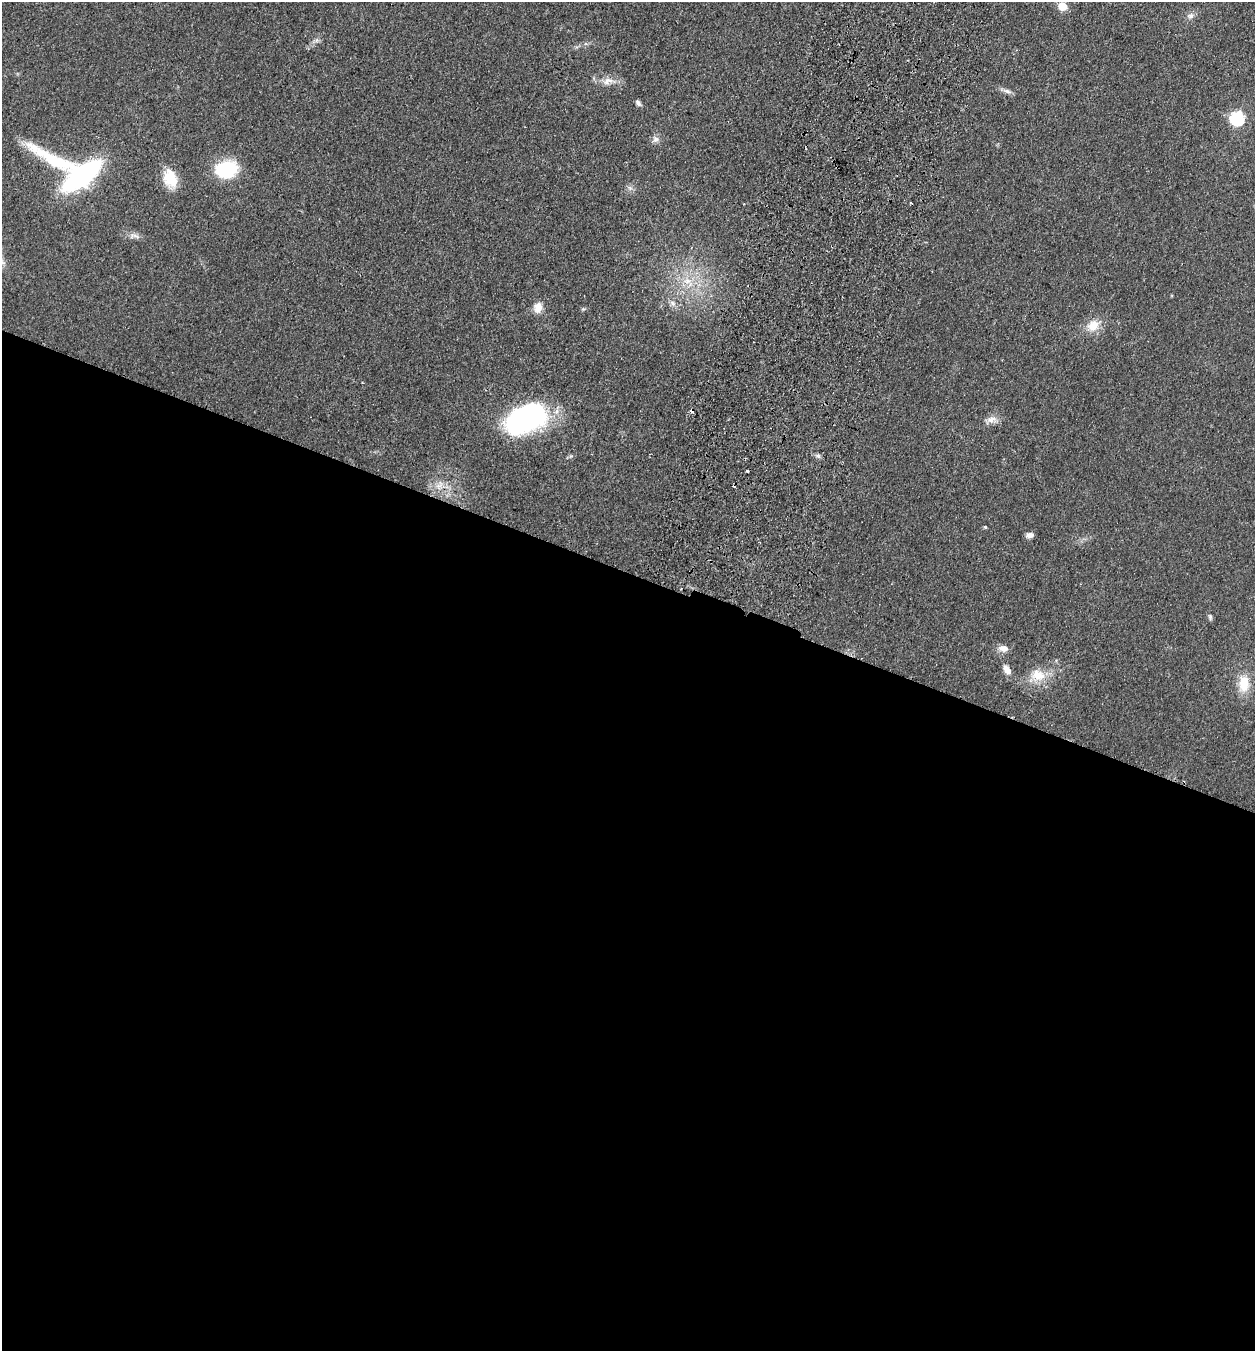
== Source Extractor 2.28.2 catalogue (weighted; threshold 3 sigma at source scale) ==
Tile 14 of 4 x 4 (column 2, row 4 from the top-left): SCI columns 1443-2695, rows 23-1371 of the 5519 x 5440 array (HDU 1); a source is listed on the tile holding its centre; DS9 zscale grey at full resolution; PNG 1257 x 1353 px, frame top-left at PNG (2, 2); no overlay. Shown black and unused: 58% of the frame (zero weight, under 2 of 3 exposures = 3% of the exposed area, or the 3 px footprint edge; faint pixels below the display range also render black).
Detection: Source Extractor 2.28.2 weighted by HDU 2 'WHT'; one run over the whole footprint, this tile lists its part. Background 0.0925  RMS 0.0083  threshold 0.0372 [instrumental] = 3 sigma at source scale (4.5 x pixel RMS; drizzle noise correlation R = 1.50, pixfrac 1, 0.05/0.05 arcsec/px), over >= 5 px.
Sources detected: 32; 2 cosmic-ray / hot-pixel residue — not listed; the other 30 listed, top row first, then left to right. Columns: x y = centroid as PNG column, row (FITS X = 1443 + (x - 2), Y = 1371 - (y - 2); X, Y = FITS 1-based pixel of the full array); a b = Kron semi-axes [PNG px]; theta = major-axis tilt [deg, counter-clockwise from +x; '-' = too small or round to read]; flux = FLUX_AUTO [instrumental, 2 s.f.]
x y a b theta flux
1062 6 6 5 - 20
1190 16 9 8 - 3.3
608 81 16 10 12 7.3
1007 91 13 5 -17 3.3
638 103 8 5 -53 2.2
1237 118 7 7 - 110
655 139 9 7 -62 3.5
55 160 84 15 -27 56
226 169 23 17 0 45
82 176 29 12 37 190
170 178 22 15 -65 20
630 188 7 6 - 2.4
134 236 18 7 -8 4.3
687 281 11 8 -3 7.5
672 303 9 6 -28 3.1
538 307 12 10 79 7.6
583 309 5 5 - 1.2
1093 325 17 13 29 12
525 418 46 28 27 140
992 420 17 9 1 5.9
571 456 5 5 - 1.3
818 456 6 5 - 1.9
747 471 3 3 - 1.7
985 527 4 4 - 1.1
1030 535 8 6 8 3.7
1210 617 8 5 -81 1.6
1004 648 12 9 -7 5.7
1007 669 12 7 -56 6.2
1038 675 22 16 -11 17
1244 683 21 13 -89 17